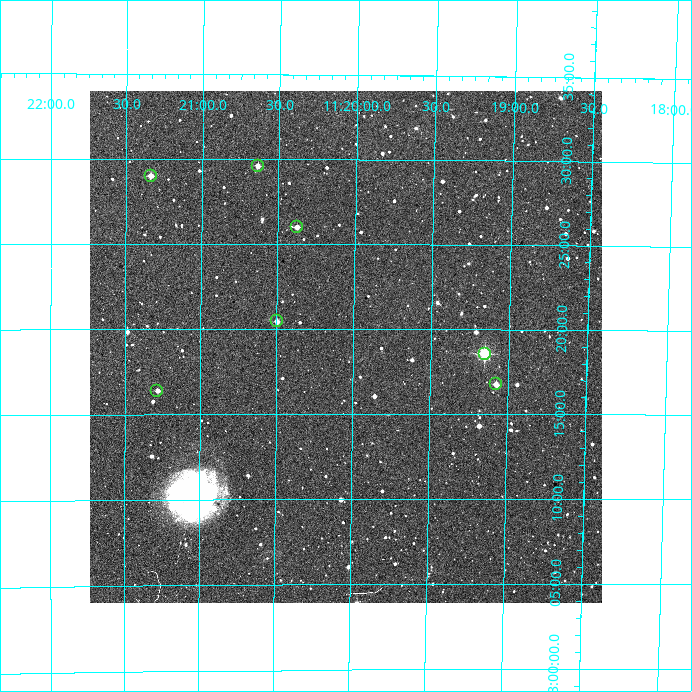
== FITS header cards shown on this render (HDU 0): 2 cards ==
NAXIS1  =                  512
NAXIS2  =                  512

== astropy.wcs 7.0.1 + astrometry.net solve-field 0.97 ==
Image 512 x 512 px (HDU 0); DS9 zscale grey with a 90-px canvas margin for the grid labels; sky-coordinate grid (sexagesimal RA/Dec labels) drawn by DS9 from the SOLVED WCS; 7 Tycho-2 reference stars matched to detected sources circled (green)
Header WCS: RA---TAN/DEC--TAN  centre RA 11:20:04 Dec +53:19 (170.02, +53.32 deg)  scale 3.52 arcsec/px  FOV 30.0' x 30.0'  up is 0 deg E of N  parity normal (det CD < 0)
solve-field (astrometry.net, Tycho-2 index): VERIFIED the header's WCS against the Tycho-2 star catalogue (7 matches, 0 conflicts) and refined it, rather than solving blind
Solved WCS: RA---TAN-SIP/DEC--TAN-SIP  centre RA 11:20:03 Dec +53:19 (170.01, +53.32 deg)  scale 3.49 x 3.53 arcsec/px (non-square pixels)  FOV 29.8' x 30.2'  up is +1 deg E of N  parity normal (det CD < 0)
The solver's refit moves the header's centre by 6.1 arcsec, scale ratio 0.994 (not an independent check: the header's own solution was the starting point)
Tycho-2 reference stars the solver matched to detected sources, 7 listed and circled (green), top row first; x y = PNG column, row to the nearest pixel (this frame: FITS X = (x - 90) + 1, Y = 512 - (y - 91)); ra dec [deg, ICRS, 3 dp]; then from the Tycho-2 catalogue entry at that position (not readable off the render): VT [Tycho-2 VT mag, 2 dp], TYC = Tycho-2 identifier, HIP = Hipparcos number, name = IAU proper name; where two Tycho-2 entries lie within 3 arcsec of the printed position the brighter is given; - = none
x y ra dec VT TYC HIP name
258 166 170.159 +53.493 11.48 3825-1164-1 - -
151 176 170.334 +53.483 11.53 3825-1023-1 - -
297 227 170.095 +53.433 12.05 3825-704-1 - -
277 321 170.124 +53.341 12.11 3825-1177-1 - -
485 354 169.788 +53.309 9.87 3825-1155-1 55268 -
496 384 169.769 +53.279 11.53 3825-374-1 - -
157 391 170.321 +53.273 12.16 3825-202-1 - -